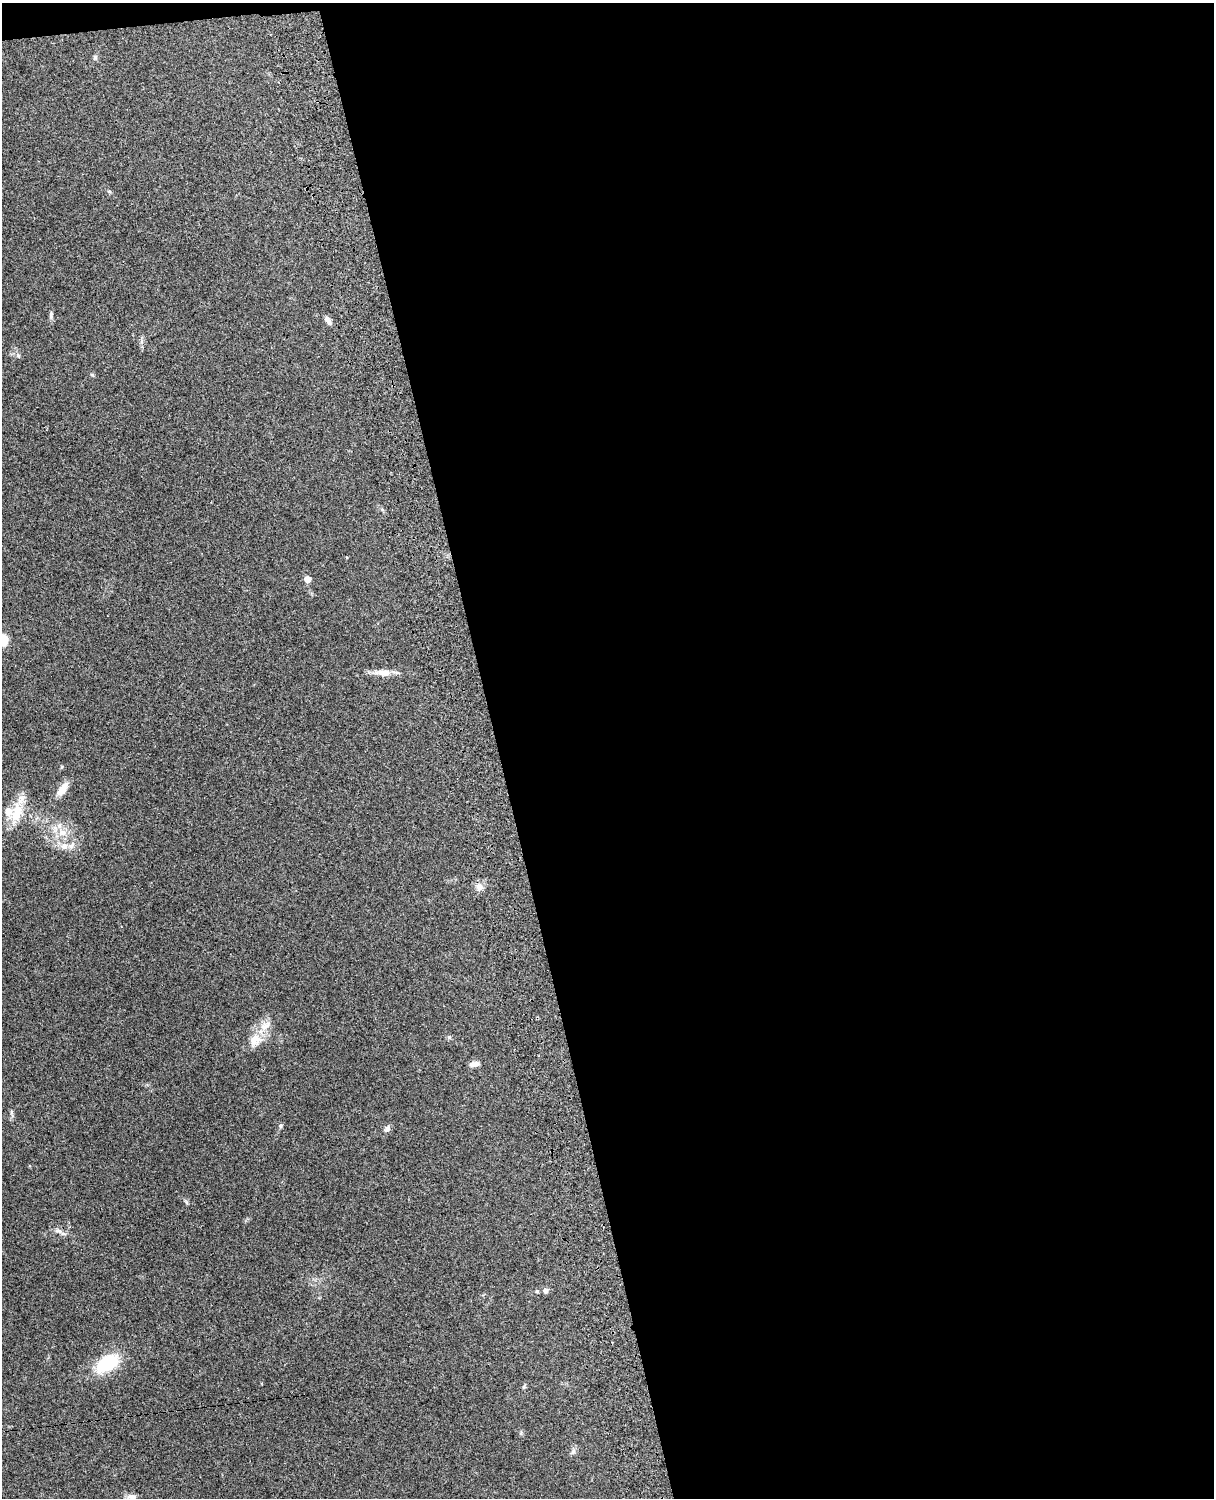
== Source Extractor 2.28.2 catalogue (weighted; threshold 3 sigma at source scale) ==
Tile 4 of 4 x 3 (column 4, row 1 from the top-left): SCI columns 3758-4969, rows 3156-4651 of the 5090 x 4928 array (HDU 1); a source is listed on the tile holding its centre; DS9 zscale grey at full resolution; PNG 1216 x 1500 px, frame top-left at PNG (2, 3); no overlay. Shown black and unused: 60% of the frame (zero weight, under 3 of 4 exposures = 6% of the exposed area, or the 3 px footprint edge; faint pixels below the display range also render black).
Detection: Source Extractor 2.28.2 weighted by HDU 2 'WHT'; one run over the whole footprint, this tile lists its part. Background 0.273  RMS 0.0091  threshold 0.0412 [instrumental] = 3 sigma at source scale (4.5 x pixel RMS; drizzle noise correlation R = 1.50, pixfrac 1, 0.05/0.05 arcsec/px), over >= 5 px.
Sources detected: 30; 3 inside a brighter listed object's ellipse — not listed separately; the other 27 listed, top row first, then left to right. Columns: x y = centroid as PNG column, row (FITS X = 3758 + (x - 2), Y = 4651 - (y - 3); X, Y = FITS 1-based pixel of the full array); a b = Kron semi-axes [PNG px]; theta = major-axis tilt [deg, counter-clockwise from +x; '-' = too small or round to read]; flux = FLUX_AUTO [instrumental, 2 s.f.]
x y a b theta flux
95 57 7 5 74 1.8
109 191 6 4 -19 1.1
51 315 10 4 90 2
328 320 13 5 -53 3.6
18 355 7 5 -67 1.9
92 375 7 3 -37 1
307 579 5 5 - 13
383 673 24 9 -2 9.5
62 789 19 8 54 11
17 812 46 12 74 22
62 832 12 10 -32 9.5
64 846 10 10 - 6.3
479 887 9 9 - 5.6
449 1037 5 5 - 1.7
255 1040 20 16 19 14
474 1064 11 6 8 4.4
11 1112 6 4 72 1.3
281 1125 6 6 - 1.5
387 1129 10 7 53 2.9
186 1202 6 4 -72 1.4
58 1231 10 6 -10 3.5
545 1290 8 6 88 2.4
537 1291 5 4 - 1.1
107 1363 22 13 32 51
524 1387 6 5 - 1.3
573 1452 10 5 63 2.4
132 1496 13 6 -5 3.6